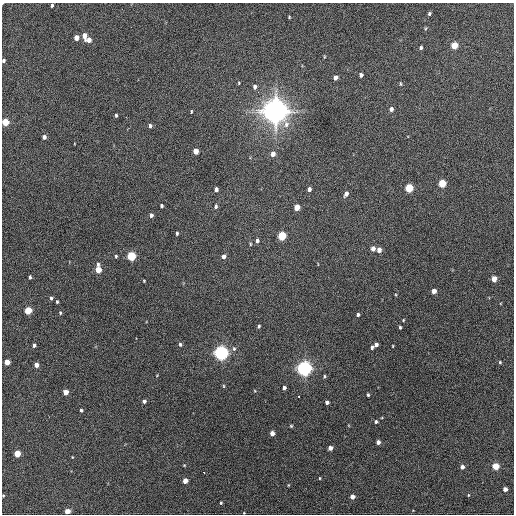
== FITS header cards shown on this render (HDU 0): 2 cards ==
NAXIS1  =                  512 / Axis length
NAXIS2  =                  512 / Axis length

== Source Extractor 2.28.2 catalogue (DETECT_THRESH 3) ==
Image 512 x 512 px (HDU 0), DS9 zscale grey, 1 PNG px = 1 image px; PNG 516 x 516 px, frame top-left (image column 1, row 512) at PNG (2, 3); no overlay
Background 545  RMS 15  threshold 45.6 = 3 sigma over >= 5 px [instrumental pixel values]
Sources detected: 97; all 97 listed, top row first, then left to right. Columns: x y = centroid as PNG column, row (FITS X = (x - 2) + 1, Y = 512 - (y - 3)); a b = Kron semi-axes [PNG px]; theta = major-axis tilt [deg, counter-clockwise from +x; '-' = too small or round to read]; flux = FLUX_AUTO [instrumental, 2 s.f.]
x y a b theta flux
52 5 3 3 - 1.6e+03
429 14 4 3 - 1.7e+03
289 17 3 3 - 8.2e+02
84 36 7 4 -86 7.0e+03
76 38 4 4 - 9.5e+03
89 40 5 5 - 5.7e+03
454 45 5 4 - 2.8e+04
421 48 4 4 - 1.6e+03
324 57 5 3 - 8.1e+02
4 61 4 4 - 1.8e+03
361 75 4 4 - 2.7e+03
335 78 5 4 - 4.3e+03
239 83 4 3 - 7.5e+02
400 84 6 3 -82 1.1e+03
255 87 6 5 - 2.9e+03
391 109 5 4 - 3.1e+03
191 111 4 2 - 9.2e+02
275 111 8 8 - 1.5e+06
116 115 4 3 - 1.4e+03
5 122 5 4 - 2.9e+04
150 126 5 4 - 2.3e+03
44 137 4 4 - 3.1e+03
196 151 5 4 - 1.1e+04
273 154 6 5 - 6.1e+03
442 183 5 4 - 4.0e+04
409 188 5 4 - 5.6e+04
216 189 4 4 - 3.7e+03
309 189 4 3 - 3.4e+03
346 194 6 4 71 4.0e+03
161 206 3 3 - 1.7e+03
216 206 6 5 - 2.3e+03
297 207 5 4 - 1.4e+04
151 215 4 3 - 2.8e+03
177 233 4 3 - 1.5e+03
282 236 5 5 - 5.7e+04
257 240 6 5 - 2.8e+03
250 244 5 3 - 1.0e+03
373 248 5 4 - 6.0e+03
379 250 5 4 - 6.6e+03
116 256 4 3 - 1.1e+03
131 256 5 5 - 6.2e+04
224 256 5 4 - 4.3e+03
98 269 6 4 -88 1.8e+04
30 277 4 3 - 1.7e+03
494 279 5 4 - 1.2e+04
144 281 3 3 - 7.5e+02
434 291 4 4 - 7.8e+03
51 298 5 4 - 1.6e+03
57 302 3 3 - 1.3e+03
28 310 5 4 - 3.3e+04
60 313 5 3 - 1.3e+03
358 315 4 3 - 2.2e+03
403 320 3 3 - 8.7e+02
259 326 4 3 - 1.5e+03
400 327 4 3 - 1.3e+03
180 344 5 4 - 1.6e+03
34 345 4 3 - 2.4e+03
376 345 4 4 - 3.8e+03
393 346 3 2 - 7.2e+02
372 347 5 4 - 1.9e+03
234 349 6 4 89 1.7e+03
221 353 5 5 - 4.7e+05
7 362 4 4 - 1.1e+04
500 362 4 3 - 1.1e+03
36 365 4 4 - 5.9e+03
304 368 5 5 - 5.3e+05
324 376 4 3 - 1.4e+03
224 386 5 3 - 9.1e+02
284 388 4 3 - 2.7e+03
255 391 4 3 - 7.7e+02
66 392 4 4 - 1.2e+04
368 395 3 3 - 1.5e+03
298 396 3 3 - 2.3e+03
144 401 4 3 - 2.4e+03
327 402 4 4 - 3.1e+03
81 410 3 3 - 1.6e+03
376 422 5 5 - 1.7e+03
291 426 4 3 - 1.1e+03
272 433 4 4 - 6.7e+03
378 442 4 4 - 4.6e+03
330 448 4 4 - 5.7e+03
17 454 4 4 - 2.5e+04
72 457 3 2 - 6.3e+02
184 465 4 3 - 8.1e+02
495 466 4 4 - 3.1e+04
462 467 4 4 - 4.5e+03
204 472 3 3 - 4.0e+03
320 478 4 3 - 7.6e+02
185 481 4 4 - 1.0e+04
288 485 4 2 - 7.1e+02
505 489 4 4 - 6.9e+03
3 495 4 3 - 1.0e+03
468 495 4 3 - 7.9e+02
352 497 4 4 - 5.9e+03
221 503 3 3 - 1.1e+03
67 511 4 4 - 1.2e+04
244 513 3 2 - 5.9e+02
At the frame edge (FLAGS 8, measured only in part): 4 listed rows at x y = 4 61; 5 122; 3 495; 67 511